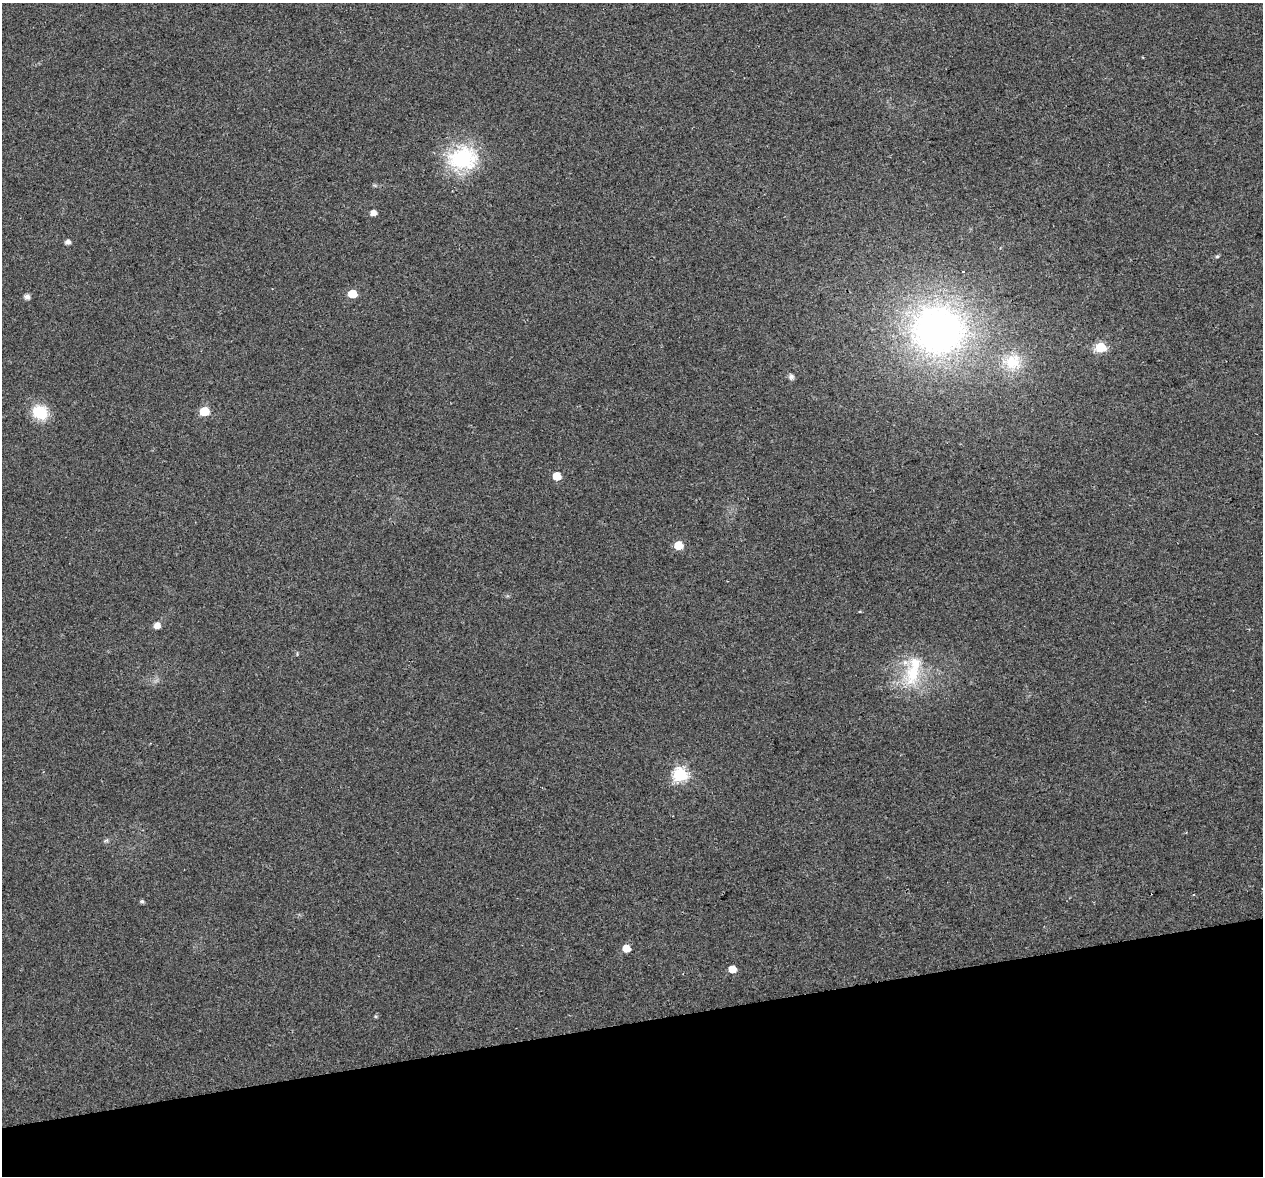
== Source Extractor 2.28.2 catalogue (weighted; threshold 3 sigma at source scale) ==
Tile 14 of 4 x 4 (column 2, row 4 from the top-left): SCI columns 1319-2579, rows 105-1278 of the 5157 x 4856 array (HDU 1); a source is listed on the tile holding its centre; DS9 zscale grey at full resolution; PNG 1265 x 1178 px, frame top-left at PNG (2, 3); no overlay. Shown black and unused: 13% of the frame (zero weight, under 2 of 3 exposures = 3% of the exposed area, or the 3 px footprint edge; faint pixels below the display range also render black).
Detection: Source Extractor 2.28.2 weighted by HDU 2 'WHT'; one run over the whole footprint, this tile lists its part. Background 0.0212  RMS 0.0071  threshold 0.0319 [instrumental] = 3 sigma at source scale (4.5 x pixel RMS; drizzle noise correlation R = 1.50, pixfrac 1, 0.0396/0.0396 arcsec/px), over >= 5 px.
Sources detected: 23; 1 cosmic-ray / hot-pixel residue — not listed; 2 inside a brighter listed object's ellipse — not listed separately; the other 20 listed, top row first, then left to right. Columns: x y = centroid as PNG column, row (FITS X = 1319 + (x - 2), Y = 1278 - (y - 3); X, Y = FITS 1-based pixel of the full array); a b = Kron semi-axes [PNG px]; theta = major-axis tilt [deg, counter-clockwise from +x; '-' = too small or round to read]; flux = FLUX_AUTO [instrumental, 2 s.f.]
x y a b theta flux
463 158 37 29 6 53
373 213 5 4 - 5
68 242 5 5 - 2.9
1217 256 5 4 - 0.95
352 294 6 5 - 19
27 297 5 5 - 3.8
938 330 71 64 -10 260
1100 347 6 5 - 39
1012 362 28 25 -3 27
791 377 8 6 -56 1.9
204 411 6 5 - 27
40 412 19 16 -31 19
557 476 6 5 - 13
678 545 5 5 - 18
157 625 5 5 - 6
913 673 38 23 76 36
680 774 7 6 - 110
142 901 4 4 - 1.4
626 948 6 5 - 8.5
732 969 5 5 - 8.6